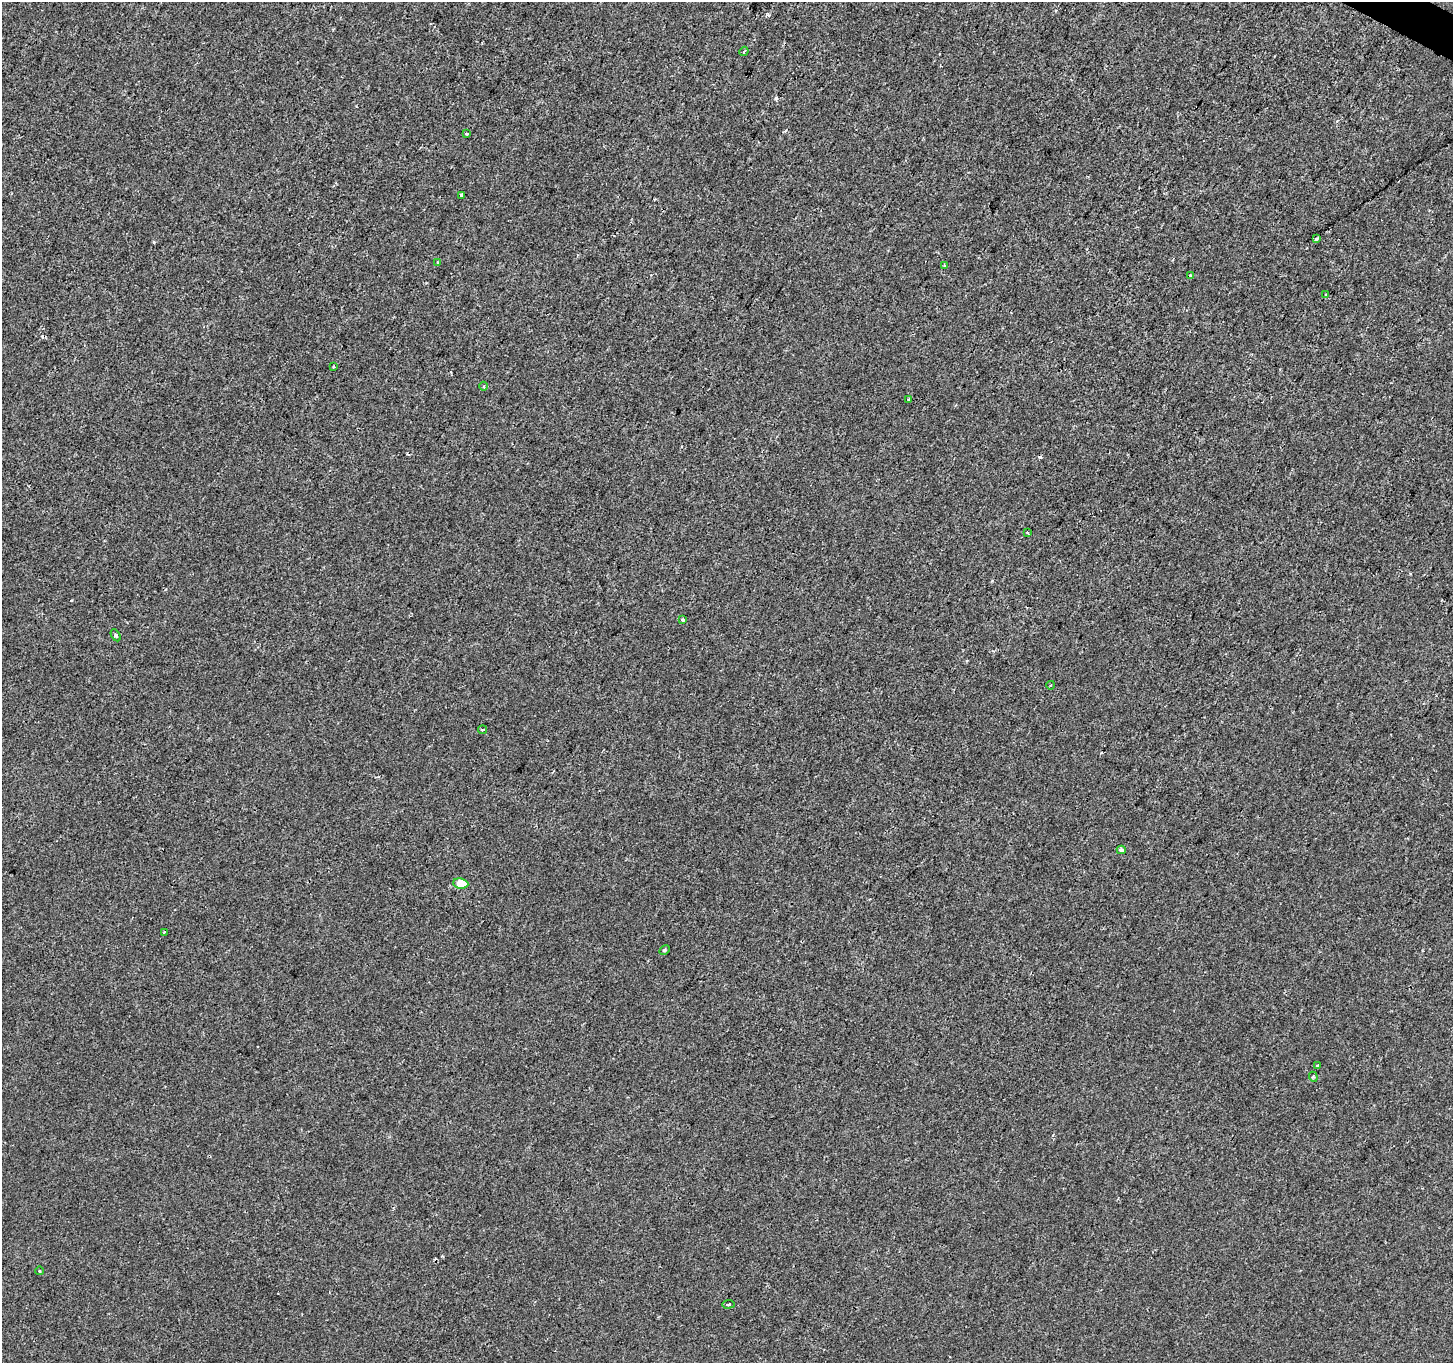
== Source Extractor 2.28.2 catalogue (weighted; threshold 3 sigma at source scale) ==
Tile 10 of 4 x 4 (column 2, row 3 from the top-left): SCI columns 1462-2912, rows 1624-2984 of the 5815 x 5902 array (HDU 1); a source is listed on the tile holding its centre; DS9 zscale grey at full resolution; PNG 1455 x 1365 px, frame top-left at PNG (2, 2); each listed source drawn as its Kron ellipse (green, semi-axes under 4 px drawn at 4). Shown black and unused: <1% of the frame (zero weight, under 2 of 3 exposures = <1% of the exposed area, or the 3 px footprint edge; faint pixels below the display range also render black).
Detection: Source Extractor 2.28.2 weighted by HDU 2 'WHT'; one run over the whole footprint, this tile lists its part. Background 2.39e-05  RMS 0.0027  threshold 0.0123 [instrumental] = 3 sigma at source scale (4.5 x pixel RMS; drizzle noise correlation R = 1.50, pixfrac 1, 0.0396/0.0396 arcsec/px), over >= 5 px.
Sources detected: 29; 5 cosmic-ray / hot-pixel residue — neither listed nor drawn; the other 24 listed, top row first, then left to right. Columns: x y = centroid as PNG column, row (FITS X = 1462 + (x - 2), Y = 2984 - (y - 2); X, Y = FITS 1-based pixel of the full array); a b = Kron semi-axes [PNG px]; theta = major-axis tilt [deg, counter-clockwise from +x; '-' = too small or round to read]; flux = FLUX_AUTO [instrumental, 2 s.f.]
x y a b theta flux
744 51 5 3 - 0.34
466 134 3 3 - 1.7
461 195 4 3 - 1.1
1316 239 4 3 - 0.57
438 263 4 2 - 0.24
945 266 3 3 - 0.52
1191 276 3 3 - 0.7
1326 295 3 3 - 0.6
334 367 2 2 - 0.27
483 386 4 3 - 0.28
908 399 3 2 - 0.54
1028 533 4 2 - 0.32
683 620 4 3 - 0.91
116 635 6 4 -59 0.6
1051 685 4 3 - 0.27
482 730 4 3 - 0.32
1121 850 4 3 - 3
461 884 7 5 -7 6.6
164 932 3 3 - 0.48
664 950 5 4 - 0.41
1317 1065 4 3 - 0.42
1313 1077 5 4 - 0.38
40 1271 4 3 - 0.25
729 1304 6 4 8 0.47
Unlisted compact peaks at least as high as the median listed source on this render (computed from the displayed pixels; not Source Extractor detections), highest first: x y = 154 242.